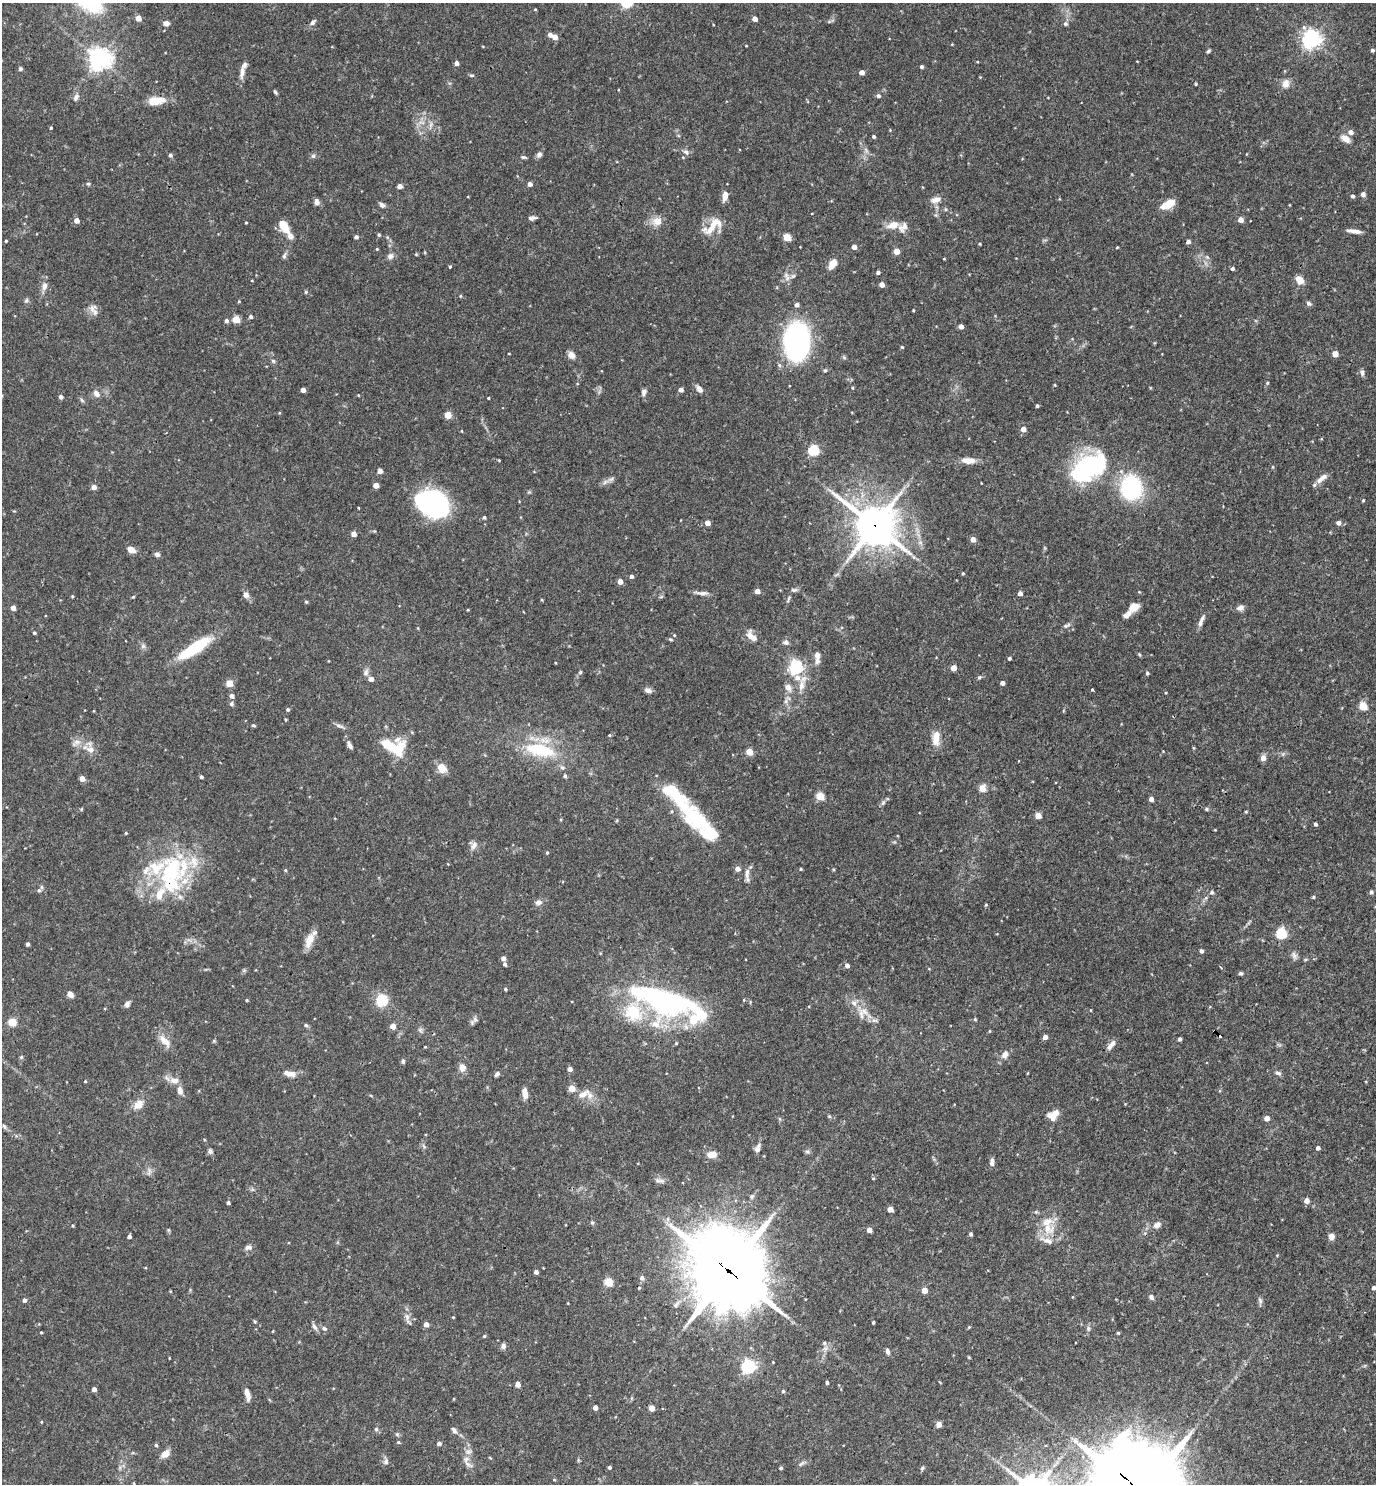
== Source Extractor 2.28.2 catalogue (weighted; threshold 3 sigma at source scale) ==
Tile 6 of 4 x 4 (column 2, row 2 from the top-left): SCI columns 1523-2896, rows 2967-4448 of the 5936 x 5931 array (HDU 1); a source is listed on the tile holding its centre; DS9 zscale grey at full resolution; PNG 1378 x 1486 px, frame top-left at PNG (2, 3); no overlay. Shown black and unused: <1% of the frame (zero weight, under 3 of 4 exposures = <1% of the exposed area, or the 3 px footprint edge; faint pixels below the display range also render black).
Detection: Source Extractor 2.28.2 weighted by HDU 2 'WHT'; one run over the whole footprint, this tile lists its part. Background 0.0682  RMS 0.0034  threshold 0.0154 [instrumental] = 3 sigma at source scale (4.5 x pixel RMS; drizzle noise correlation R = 1.50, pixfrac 1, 0.05/0.05 arcsec/px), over >= 5 px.
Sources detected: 368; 2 inside a brighter object's white glare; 1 cosmic-ray / hot-pixel residue — not listed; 23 inside a brighter listed object's ellipse — not listed separately; the other 342 listed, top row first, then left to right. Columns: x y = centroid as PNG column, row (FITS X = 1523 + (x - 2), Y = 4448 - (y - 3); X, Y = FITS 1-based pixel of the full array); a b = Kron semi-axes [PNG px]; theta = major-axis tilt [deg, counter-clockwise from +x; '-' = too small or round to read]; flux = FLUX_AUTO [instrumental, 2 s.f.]
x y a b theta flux
535 9 4 3 - 0.27
138 18 4 4 - 3.6
755 19 4 4 - 2.6
313 22 8 5 42 0.99
166 23 7 6 - 1.8
1065 24 6 6 - 0.75
550 35 4 4 - 1.5
555 37 4 4 - 2.8
1311 39 6 6 - 160
1372 50 3 3 - 0.74
1208 51 5 3 - 0.57
99 59 7 7 - 260
456 63 4 4 - 1.7
921 67 4 4 - 0.76
20 69 4 4 - 0.81
242 72 20 6 81 2.3
862 72 4 4 - 2
471 75 6 4 -1 0.53
1196 84 3 3 - 0.37
1285 84 13 10 72 2.4
275 92 6 3 -57 0.54
878 96 5 5 - 0.81
76 97 11 6 64 1.2
156 101 20 10 7 5.8
431 124 7 4 71 0.85
51 128 4 3 - 0.4
890 130 3 3 - 0.24
1351 132 5 5 - 1.9
874 137 4 3 - 0.58
1345 139 12 7 -39 2.4
686 152 9 7 -44 1.1
539 154 7 6 - 1.2
170 155 5 4 - 0.77
313 156 6 5 - 0.67
524 157 7 4 -9 0.52
88 184 5 3 - 0.41
530 184 4 4 - 1.6
400 186 4 4 - 2.4
1363 194 5 5 - 1.1
725 196 12 6 80 2.7
1352 196 4 4 - 0.88
935 200 13 8 16 2.3
317 202 7 6 - 1.4
1168 204 15 7 26 5.5
382 205 8 5 -36 1
945 209 6 4 -89 0.41
531 218 8 5 3 1.1
1241 220 4 4 - 2.9
76 221 4 4 - 2.3
657 221 9 8 - 4.1
246 223 3 3 - 0.29
893 225 14 8 11 4
284 226 12 7 -57 6.5
711 228 28 13 32 5.8
1354 231 15 5 -7 2.1
379 235 4 4 - 0.49
356 237 4 4 - 0.97
787 237 5 4 - 9.9
6 241 3 2 - 0.37
1188 242 4 4 - 1.4
979 244 4 3 - 0.38
854 247 4 4 - 2.6
1117 247 3 3 - 0.27
377 249 4 3 - 0.28
897 251 4 4 - 5.2
416 254 5 3 - 0.28
284 256 8 6 75 0.77
390 256 9 8 - 1.3
1207 257 6 4 -45 0.6
944 259 2 2 - 0.3
832 264 10 6 58 4.7
450 266 4 3 - 0.57
1232 269 5 4 - 0.58
878 273 4 3 - 0.93
787 277 15 7 -71 1.8
1299 280 10 7 -51 3.2
882 284 4 4 - 2.6
44 286 11 7 77 1.9
306 292 5 4 - 0.47
460 296 4 4 - 0.33
26 300 7 5 60 0.6
1309 303 7 4 -21 0.75
797 305 4 4 - 1.2
92 309 15 9 53 2.1
913 310 3 3 - 0.28
251 317 4 4 - 0.75
236 319 5 4 - 8.9
226 321 5 5 - 0.93
961 326 4 4 - 2.1
796 341 29 19 88 74
902 347 4 3 - 0.37
1335 354 4 4 - 3.9
571 355 8 6 -45 2.4
273 361 6 5 - 0.62
825 370 5 4 - 0.45
1362 373 9 6 -78 0.98
1267 383 4 4 - 0.42
1055 385 4 3 - 0.3
852 388 4 3 - 0.31
699 389 9 5 -50 1.7
303 390 4 4 - 2.1
681 390 4 4 - 1.7
644 392 8 6 68 1.1
96 394 9 7 -53 1.7
358 395 3 3 - 0.24
61 397 4 4 - 1.2
488 398 3 2 - 0.32
82 400 6 5 - 0.63
1037 406 4 3 - 0.48
448 415 4 4 - 7.7
1023 429 4 4 - 3.1
814 450 5 5 - 27
499 460 3 3 - 0.27
968 460 17 8 -4 3.2
1089 467 41 22 32 47
1273 467 4 3 - 0.28
380 471 6 5 - 1.3
1322 478 17 6 39 2.3
611 479 10 5 26 1.2
376 485 4 4 - 3.5
94 487 4 4 - 2.1
1131 488 22 19 -82 35
1363 500 4 3 - 0.36
433 503 30 22 -22 58
484 517 4 4 - 0.56
707 523 4 4 - 2.7
1339 523 5 5 - 1.5
874 525 15 13 -40 850
354 534 4 4 - 3
973 539 4 4 - 2.9
131 550 8 6 -26 2.7
157 554 7 5 -13 1.1
963 573 4 4 - 0.4
631 576 4 4 - 1.1
620 581 4 4 - 2.7
794 590 9 5 1 0.79
757 591 4 4 - 2.5
702 593 19 5 -5 1.5
1020 593 4 4 - 1.7
246 595 7 6 - 1.6
72 596 3 3 - 0.32
133 597 4 4 - 0.37
661 597 6 4 19 0.43
306 602 4 4 - 0.46
1133 607 12 9 29 3.5
13 608 4 4 - 2.3
1240 608 9 7 17 1.4
1201 621 17 5 68 1.6
1066 625 11 4 25 0.86
34 633 4 4 - 0.56
674 635 4 3 - 0.33
751 636 17 9 -50 3
670 639 6 3 -30 0.4
786 642 7 6 - 1.1
143 646 7 7 - 0.89
194 648 40 11 33 18
1139 654 5 4 - 0.39
817 657 17 6 -87 2
1009 658 4 3 - 0.72
796 667 6 6 - 57
954 668 4 4 - 3.9
366 672 9 7 82 1.2
580 672 5 4 - 0.47
1147 673 5 4 - 0.52
979 677 6 5 - 0.54
371 679 4 4 - 2.2
229 683 4 4 - 6.3
1002 683 4 4 - 1.7
801 685 17 8 81 3.2
788 687 7 6 - 2.4
1092 689 3 3 - 0.8
648 690 8 6 -18 1.4
232 696 5 4 - 1.7
786 701 7 5 49 0.93
231 704 6 5 - 0.74
1363 706 5 5 - 12
288 710 4 4 - 0.59
253 725 6 3 -19 0.37
339 726 13 5 -20 1.1
609 735 4 3 - 0.35
936 738 21 10 86 4.1
76 742 15 7 29 1.9
350 745 11 5 -62 1.3
392 746 28 14 -15 16
90 749 13 9 -18 2.7
540 749 37 16 -11 20
749 752 4 4 - 6.9
1263 758 6 5 - 2.3
442 768 11 9 -51 4.2
562 768 7 6 - 0.92
565 776 5 4 - 0.64
201 777 4 3 - 0.71
82 778 4 4 - 3.4
983 788 7 6 - 3.3
672 792 49 15 -44 16
820 796 5 5 - 10
1151 799 4 4 - 1.7
883 803 8 5 63 0.81
81 809 5 4 - 0.36
1206 809 5 5 - 0.61
1246 812 5 3 - 0.31
1038 816 4 4 - 4.8
696 818 36 19 -38 22
1315 824 4 3 - 0.84
126 833 4 3 - 0.34
474 846 12 8 54 1.7
547 853 4 4 - 0.41
737 869 5 5 - 2
801 869 4 3 - 0.37
285 870 4 4 - 0.39
171 871 44 26 64 34
747 873 16 6 86 1.9
39 890 6 5 - 0.81
1212 892 6 6 - 0.71
1371 892 5 4 - 0.76
1313 897 4 3 - 0.48
538 902 10 7 0 1.3
986 905 5 3 - 0.31
1281 933 5 5 - 30
309 940 19 9 68 4.4
27 944 4 3 - 0.91
1201 951 4 4 - 0.95
1294 954 9 5 -32 1.1
503 958 4 4 - 1.5
505 964 5 4 - 0.8
847 966 5 4 - 1.4
1221 967 5 3 - 0.35
1241 973 5 4 - 0.69
505 989 4 3 - 0.48
70 994 7 6 - 1.8
247 1000 3 3 - 0.37
382 1000 13 12 - 8.5
127 1004 8 6 48 1.1
666 1005 60 29 -22 56
864 1011 14 9 -43 3.6
975 1019 5 4 - 0.35
475 1020 8 8 - 1.2
12 1022 5 5 - 13
306 1025 6 4 -24 0.6
393 1026 5 4 - 3
420 1030 7 6 - 0.8
1215 1030 3 2 - 0.41
990 1031 4 3 - 0.27
1045 1037 5 4 - 1.3
1180 1039 4 3 - 0.96
165 1041 20 8 -50 3.6
676 1043 4 4 - 0.4
1111 1045 14 5 50 1.9
425 1047 3 3 - 0.27
1005 1054 12 9 63 2
21 1057 5 5 - 0.45
403 1061 6 4 89 0.61
462 1068 7 6 - 3.1
570 1069 4 4 - 1.9
1278 1073 9 5 -22 0.88
290 1074 15 6 -10 3.1
497 1074 6 5 - 0.98
85 1081 3 3 - 0.31
174 1081 14 8 -5 2.6
572 1088 5 4 - 5.5
180 1091 11 7 -81 2
525 1094 11 6 -84 2.7
584 1094 21 11 8 4.5
138 1105 15 10 40 3.4
1055 1113 11 8 29 2.3
829 1116 6 3 -18 0.44
1267 1118 4 4 - 2.5
4 1126 8 4 -62 0.63
424 1146 8 3 -46 0.53
757 1148 11 6 67 1.6
1318 1148 4 4 - 1.1
210 1151 8 5 -63 0.8
807 1151 6 5 - 0.67
711 1155 9 6 2 3.5
992 1162 11 5 85 1.1
149 1172 12 3 85 0.8
873 1178 4 3 - 0.32
659 1181 15 6 -5 1.4
1307 1201 4 4 - 2.5
228 1203 4 3 - 0.74
890 1209 4 4 - 3.4
592 1223 5 5 - 0.52
1157 1225 10 8 24 1.7
73 1226 4 3 - 0.33
1047 1228 25 15 -31 7.5
168 1230 6 4 -89 0.41
869 1230 4 4 - 2.7
971 1234 4 3 - 0.71
129 1236 4 4 - 1
1331 1236 5 4 - 4.3
248 1247 9 6 5 1.3
729 1271 30 24 -48 2900
536 1272 4 4 - 1.3
642 1278 6 5 - 1.1
608 1282 5 5 - 13
1374 1288 4 4 - 0.92
924 1290 4 4 - 3.8
1151 1297 6 5 - 0.99
24 1300 4 4 - 1.1
1260 1301 10 5 -74 0.86
568 1303 4 2 - 0.22
407 1317 10 6 -80 1.5
453 1317 3 3 - 0.26
873 1322 3 3 - 0.45
426 1324 4 4 - 2.5
314 1327 11 5 -58 1.1
969 1327 4 4 - 0.33
324 1328 8 6 -27 0.88
1089 1328 8 5 85 0.84
273 1331 4 2 - 0.23
41 1332 3 3 - 0.31
1118 1333 4 4 - 0.38
484 1336 4 4 - 0.39
824 1343 6 5 - 0.78
503 1346 7 7 - 1.1
888 1351 7 5 -70 0.96
969 1357 4 3 - 0.32
773 1362 4 3 - 0.27
748 1366 6 6 - 75
827 1382 3 3 - 0.66
518 1384 4 4 - 2.5
94 1389 4 4 - 1.7
783 1391 4 4 - 0.65
247 1394 15 6 -77 2.1
595 1408 4 4 - 2
651 1408 4 4 - 4.9
41 1422 4 3 - 0.3
939 1424 4 4 - 3.6
376 1429 6 5 - 0.68
454 1430 9 5 -53 1.1
397 1434 6 5 - 0.56
398 1442 5 4 - 0.45
439 1443 4 4 - 1.3
156 1445 4 4 - 0.59
165 1454 12 7 40 2.7
466 1459 10 7 33 1.4
386 1461 8 7 - 1.1
802 1463 11 4 40 0.8
609 1467 3 3 - 0.7
781 1468 4 3 - 0.49
922 1468 6 5 - 0.6
554 1479 5 3 - 0.29
Overlapping masked pixels (flux is a lower limit): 3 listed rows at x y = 874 525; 1215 1030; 729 1271
Isophote crosses this tile's border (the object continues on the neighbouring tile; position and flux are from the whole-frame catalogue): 1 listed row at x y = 1374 1288